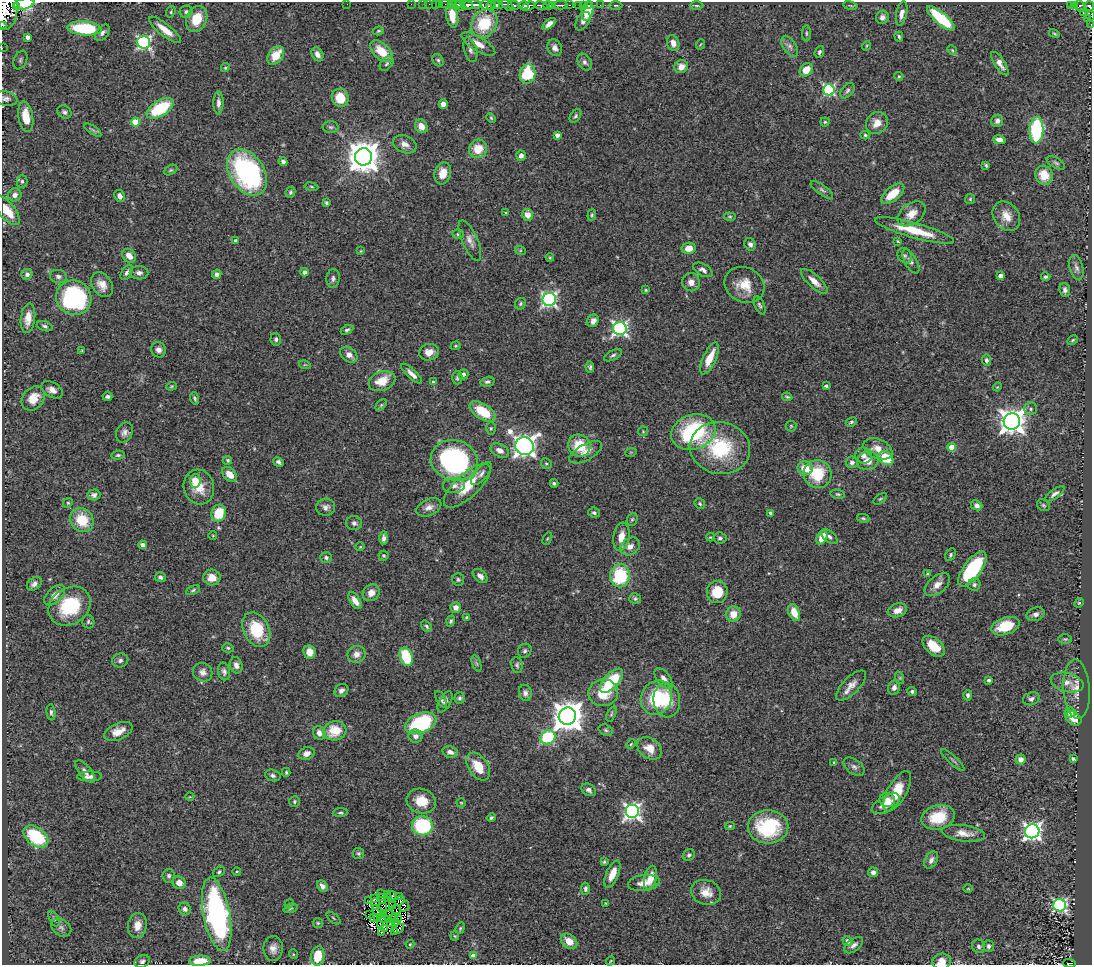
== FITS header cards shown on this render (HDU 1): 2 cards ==
NAXIS1  =                 1090
NAXIS2  =                  963

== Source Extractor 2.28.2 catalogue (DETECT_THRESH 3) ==
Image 1090 x 963 px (HDU 1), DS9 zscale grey, 1 PNG px = 1 image px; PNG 1094 x 967 px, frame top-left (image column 1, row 963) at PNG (2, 2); each listed source drawn as its Kron ellipse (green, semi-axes under 4 px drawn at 4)
Background 0.645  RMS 0.058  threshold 0.175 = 3 sigma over >= 5 px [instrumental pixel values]
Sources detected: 459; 11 with non-positive FLUX_AUTO (blend fragments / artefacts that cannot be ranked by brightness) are neither listed nor drawn; the other 448 listed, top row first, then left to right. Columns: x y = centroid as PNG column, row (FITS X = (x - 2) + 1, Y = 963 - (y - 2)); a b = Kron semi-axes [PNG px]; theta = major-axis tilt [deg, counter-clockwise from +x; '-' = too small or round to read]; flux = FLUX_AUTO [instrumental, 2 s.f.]
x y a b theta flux
24 4 10 5 11 9300
347 4 2 2 - 37
411 4 2 2 - 7.5
423 4 3 2 - 6.1
429 4 2 2 - 12
436 4 3 2 - 24
440 4 2 2 - 14
446 4 6 2 0 26
460 4 4 2 - 380
495 4 4 3 - 320
452 5 3 2 - 89
457 5 8 4 -22 800
471 5 10 3 -1 1700
486 5 6 5 - 220
499 5 4 3 - 230
507 5 7 4 -41 480
514 5 6 3 -14 260
541 5 6 3 -11 350
552 5 3 2 - 390
561 5 7 3 -1 150
569 5 3 2 - 72
579 5 3 3 - 38
583 5 3 2 - 6.9
589 5 3 2 - 35
600 5 2 2 - 9
615 5 7 3 -1 5.8
696 5 7 3 -1 5.9
1075 5 4 3 - 130
467 6 5 3 - 550
491 6 4 3 - 290
524 6 4 3 - 560
529 6 7 4 23 1300
548 6 5 3 - 860
850 6 7 3 -10 4.4
1071 6 3 3 - 49
1080 6 6 3 -61 150
1089 6 5 3 - 200
16 7 2 2 - 2800
5 11 19 12 82 6700
587 11 10 5 75 100
171 12 6 4 70 5.5
186 12 6 6 - 9.8
1083 12 3 3 - 24
902 14 12 5 78 23
452 16 12 6 -82 51
1090 16 4 2 - 47
882 17 7 6 - 14
941 18 17 6 -41 240
1088 18 4 3 - 40
197 19 13 10 67 88
583 21 10 6 57 17
484 23 15 12 56 170
549 24 8 4 41 23
2 25 3 2 - 500
1091 25 3 2 - 5.2
84 28 17 7 -4 250
165 30 20 6 -38 52
378 31 6 4 17 5.4
102 33 9 6 50 14
806 33 8 4 90 6.5
1054 34 5 3 - 5
28 37 4 4 - 24
899 37 5 3 - 5.6
144 42 6 6 - 710
673 43 8 6 -70 26
478 44 19 7 -32 48
701 44 5 3 - 3.6
790 46 12 6 -57 16
866 46 5 3 - 3.5
2 48 3 2 - 11
555 48 8 7 - 18
470 50 12 6 -73 18
952 50 5 4 - 4.9
381 51 13 8 -42 85
819 52 6 4 70 7.9
317 54 7 5 -60 21
276 55 10 7 53 79
20 60 10 6 67 12
438 60 7 5 -56 8.1
585 62 9 6 -56 13
1000 63 13 5 -56 28
387 64 8 5 51 8.9
681 67 7 6 - 33
225 68 4 4 - 5.6
806 70 7 6 - 56
528 74 9 8 - 190
899 76 4 4 - 4.4
829 90 6 5 - 540
847 91 9 5 51 10
340 98 9 8 - 93
6 99 11 7 -9 16
218 103 11 5 90 18
443 104 5 4 - 25
160 108 15 8 32 230
64 112 7 6 - 11
575 116 7 5 55 7.8
26 117 15 7 -81 61
491 118 5 4 - 4.9
997 121 6 5 - 15
135 122 4 4 - 110
825 122 4 4 - 4.9
877 123 12 10 51 39
421 126 7 6 - 35
330 127 8 6 -2 8.5
93 130 10 4 -33 8.5
1036 130 13 7 87 420
557 135 4 4 - 20
865 135 4 3 - 5.5
999 140 6 4 -13 18
405 144 12 8 -22 27
478 149 9 9 - 83
521 156 5 4 - 16
364 157 8 8 - 8000
283 162 4 4 - 13
1056 163 10 5 -30 9.3
986 165 4 3 - 5.4
171 170 7 4 26 6.6
247 172 25 17 -56 790
443 173 11 8 73 51
1044 175 10 8 -62 76
22 181 6 5 - 9.1
311 187 7 3 -10 4.9
822 190 13 5 -35 11
290 192 5 4 - 8
893 194 14 7 39 81
15 195 7 6 - 18
120 196 6 5 - 20
970 199 5 5 - 5
326 203 4 3 - 6.3
7 210 18 8 -51 76
505 213 4 3 - 3.2
911 214 16 10 37 45
527 215 6 5 - 36
592 215 6 4 71 5.2
1006 216 16 12 -52 51
730 217 6 4 -5 5.4
914 230 41 7 -16 150
458 234 5 5 - 7.7
236 241 4 4 - 19
470 241 21 7 -66 30
898 241 4 3 - 4.1
750 244 6 5 - 12
689 248 7 5 9 41
520 250 5 3 - 4.2
361 251 4 3 - 3.1
129 256 8 6 -46 38
905 256 8 6 -55 10
550 257 4 4 - 4.3
911 261 13 6 -61 15
1076 268 13 6 -75 15
703 270 11 6 -30 17
127 272 8 5 57 13
304 272 4 4 - 13
139 273 9 6 -2 17
27 274 6 5 - 11
217 274 4 4 - 13
1001 276 4 4 - 30
58 277 8 6 -13 13
1046 277 5 4 - 6.9
333 278 9 7 84 13
814 281 17 6 -42 39
691 282 9 8 - 28
102 285 13 9 -54 40
744 285 21 17 -28 77
646 290 3 3 - 4.4
1065 290 7 5 -82 13
74 298 18 17 - 580
549 299 7 6 - 1000
520 304 6 5 - 7
760 305 9 5 -66 8.7
28 318 15 7 82 44
593 321 6 5 - 18
45 326 8 4 -19 9.2
620 329 7 6 - 1000
347 330 7 4 27 7.9
276 339 6 5 - 11
1073 340 6 3 29 4.9
456 346 5 4 - 4.7
159 350 8 7 - 18
82 351 4 3 - 3.9
429 352 10 8 14 33
349 355 9 7 -38 29
613 355 9 5 27 9.4
710 358 17 6 67 69
986 360 5 4 - 10
305 365 6 3 -17 4.4
590 367 5 4 - 7.3
412 374 13 4 -43 22
463 374 5 5 - 14
457 378 7 5 -89 7.7
382 381 14 9 21 70
433 382 4 3 - 5.2
487 382 7 5 14 9.9
171 386 5 4 - 4.6
826 386 4 3 - 7.1
997 387 4 3 - 3.4
52 390 11 7 -31 26
107 396 5 4 - 10
787 397 5 3 - 5.3
33 398 13 10 49 61
195 398 6 4 -72 7.6
381 405 7 4 46 6.5
1031 409 6 6 - 10
483 412 15 7 -34 130
1012 421 8 8 - 4200
851 422 6 4 29 6.2
791 426 5 5 - 5.4
491 428 6 5 - 6.2
643 431 5 5 - 4.5
124 432 10 8 63 19
693 432 23 17 18 420
524 446 9 9 - 2600
579 446 11 10 - 110
952 447 4 4 - 85
720 448 30 26 -11 290
878 449 15 9 -25 46
500 450 10 6 -27 26
586 452 18 8 29 34
631 452 6 3 18 3.7
118 455 6 4 8 7.2
863 455 8 8 - 20
886 458 8 6 -41 110
228 460 4 4 - 6.5
454 460 24 20 -15 660
868 461 10 9 - 40
278 462 6 4 -29 11
852 462 6 6 - 15
546 464 6 5 - 6
805 468 7 7 - 64
230 474 9 6 -45 49
481 474 14 6 50 17
818 474 14 14 - 150
195 481 7 5 80 110
554 483 4 3 - 6.7
454 486 11 7 4 21
467 486 30 11 43 130
199 487 17 15 -74 74
838 494 7 4 -11 6.3
1055 494 11 4 35 14
94 495 6 5 - 13
880 499 8 4 35 5.5
68 503 5 4 - 5.3
700 504 6 5 - 6.9
977 505 6 5 - 16
1043 505 7 5 -33 6.6
326 507 9 8 - 18
429 507 13 8 24 28
219 513 8 7 - 120
594 513 6 5 - 8.4
770 513 4 3 - 6.7
863 518 6 4 -10 5.8
632 519 7 5 66 6.9
82 520 13 11 -50 120
354 523 8 7 - 13
213 536 4 3 - 2.8
829 536 10 5 -39 13
621 537 14 8 80 45
711 537 4 3 - 4
822 537 7 5 63 65
384 538 7 4 89 16
720 538 7 5 10 9.4
547 539 6 4 58 4.3
143 545 4 4 - 18
630 546 10 8 34 26
360 547 5 3 - 3
384 555 5 5 - 5.4
950 555 7 5 62 6.8
326 557 6 5 - 8.8
972 569 21 9 53 330
927 573 3 3 - 3.5
480 576 8 5 -42 17
620 576 11 10 - 230
160 577 5 4 - 10
212 577 8 8 - 46
458 579 6 6 - 7.7
34 584 8 6 37 15
937 585 15 8 39 34
974 585 6 6 - 9.9
193 590 7 4 24 6.8
717 592 11 10 - 95
371 593 9 7 45 31
55 595 13 7 43 34
635 598 6 5 - 7.8
355 601 9 5 -56 36
1079 603 5 4 - 4.1
70 606 22 18 34 220
456 607 5 5 - 22
897 610 10 6 19 34
794 612 9 5 -67 55
733 614 8 7 - 50
1036 614 9 6 15 16
467 617 4 3 - 6.4
451 621 5 4 - 7.1
88 622 6 6 - 7.2
427 626 6 4 -51 7.2
1005 626 14 8 18 110
256 630 18 12 -64 180
1065 639 7 4 0 5.9
934 646 13 8 -41 79
228 648 5 4 - 6.3
525 651 7 6 - 9.3
309 652 7 6 - 42
356 654 9 8 - 29
406 657 10 6 -72 200
120 660 8 7 - 13
477 664 8 3 -71 6.7
236 665 8 6 -73 21
517 665 8 6 -82 9
224 671 9 6 -78 13
203 672 10 9 - 22
900 678 6 4 -72 6.4
664 679 12 6 -53 23
989 680 4 3 - 9.9
612 681 15 7 47 180
1067 682 17 9 -14 40
851 686 20 8 45 36
894 687 7 6 - 18
1077 689 30 13 -86 61
341 690 7 6 - 17
912 691 5 4 - 8.5
525 693 8 6 -80 16
603 693 15 13 9 90
968 695 5 4 - 9.8
459 698 6 5 - 8.2
656 698 18 15 60 230
441 699 9 4 -60 9.1
1031 699 9 6 19 13
667 700 17 13 -83 93
445 702 11 6 61 12
51 712 8 4 -85 8.8
1070 713 5 5 - 25
611 714 8 4 67 6.6
567 716 9 8 - 6700
1074 718 8 6 -34 46
421 723 16 10 22 360
606 730 7 5 -19 8.2
118 731 15 8 23 46
335 731 11 9 13 94
319 733 7 6 - 24
416 736 7 6 - 21
548 737 8 6 33 310
631 744 5 3 - 4.3
650 748 13 10 -36 51
450 752 8 5 -13 20
307 754 8 6 20 23
1021 759 5 5 - 24
1073 759 4 3 - 5.9
953 760 15 3 -43 8.5
834 762 4 4 - 4.1
478 767 15 9 -56 84
854 767 12 7 -37 15
85 771 13 6 -51 21
286 772 4 3 - 5
273 775 8 5 -16 11
89 776 12 5 1 17
589 790 8 5 -33 12
897 791 22 9 61 100
190 797 4 3 - 3.1
887 800 8 7 - 21
421 801 15 12 -17 76
294 802 5 5 - 6.4
461 803 5 4 - 4.3
886 804 16 7 30 40
632 812 7 7 - 1300
340 813 7 3 4 6.1
491 817 5 4 - 6.9
938 817 17 12 14 130
422 826 10 9 - 300
730 826 5 4 - 4.6
768 827 20 16 -1 280
1032 831 7 7 - 1500
963 833 22 8 -8 42
36 837 14 9 -38 260
358 853 6 5 - 7.3
689 855 6 5 - 9.8
931 860 9 6 59 16
604 862 3 3 - 5.3
237 871 4 3 - 3.4
219 872 6 4 39 7.7
873 872 5 5 - 18
612 874 14 6 67 44
169 876 7 6 - 9
651 878 12 6 76 57
179 883 7 6 - 31
644 883 16 8 7 38
322 886 6 5 - 16
585 889 6 4 84 8.8
968 889 5 3 - 3.2
706 892 15 12 -19 54
381 894 2 2 - 7.9
387 894 3 2 - 3.7
392 896 5 2 - 11
382 897 2 2 - 3.7
388 897 4 2 - 1.6
399 897 2 2 - 4.2
374 899 3 2 - 1.7
369 901 2 2 - 3.3
400 901 5 3 - 9
606 903 4 3 - 3.9
289 904 5 3 - 3.9
376 904 6 3 -69 15
393 905 3 2 - 7.8
1060 905 6 6 - 850
404 906 6 2 58 6.8
291 908 7 3 19 5.3
382 908 5 4 - 1.9
185 909 6 6 - 11
396 909 5 3 - 2
378 912 7 3 -54 1.5
384 913 2 2 - 0.93
217 914 37 13 -79 960
370 914 4 2 - 2.6
388 915 5 4 - 0.87
333 918 8 2 -40 4.7
374 918 4 3 - 9.3
377 918 3 2 - 7.3
394 918 4 3 - 9.3
398 918 2 2 - 5.1
54 919 8 4 -64 7.7
383 919 5 2 - 5.9
388 919 3 2 - 1.3
391 922 2 2 - 3.6
318 923 5 5 - 5.2
396 923 4 2 - 5
137 925 13 9 80 43
380 925 3 2 - 6.2
61 928 11 8 -34 15
460 928 6 4 69 5.4
385 929 4 3 - 0.15
399 929 6 2 39 8.3
381 932 2 2 - 5.3
394 932 3 2 - 6.6
455 936 4 4 - 3.8
569 941 9 6 -37 51
847 941 5 4 - 18
410 944 4 4 - 4.1
854 945 11 6 38 15
979 946 7 6 - 10
988 946 6 5 - 11
273 948 12 9 89 28
293 954 5 3 - 3.4
318 956 10 6 80 87
473 956 4 4 - 34
142 961 8 6 27 12
200 961 11 5 4 71
610 961 5 3 - 3.7
942 962 9 8 - 31
1070 963 6 2 -3 29
At the frame edge (FLAGS 8, measured only in part): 13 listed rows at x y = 24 4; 1089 6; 5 11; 1090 16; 2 25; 1091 25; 2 48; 20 60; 6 99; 7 210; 200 961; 942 962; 1070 963
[11 non-positive-flux detections neither listed nor drawn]